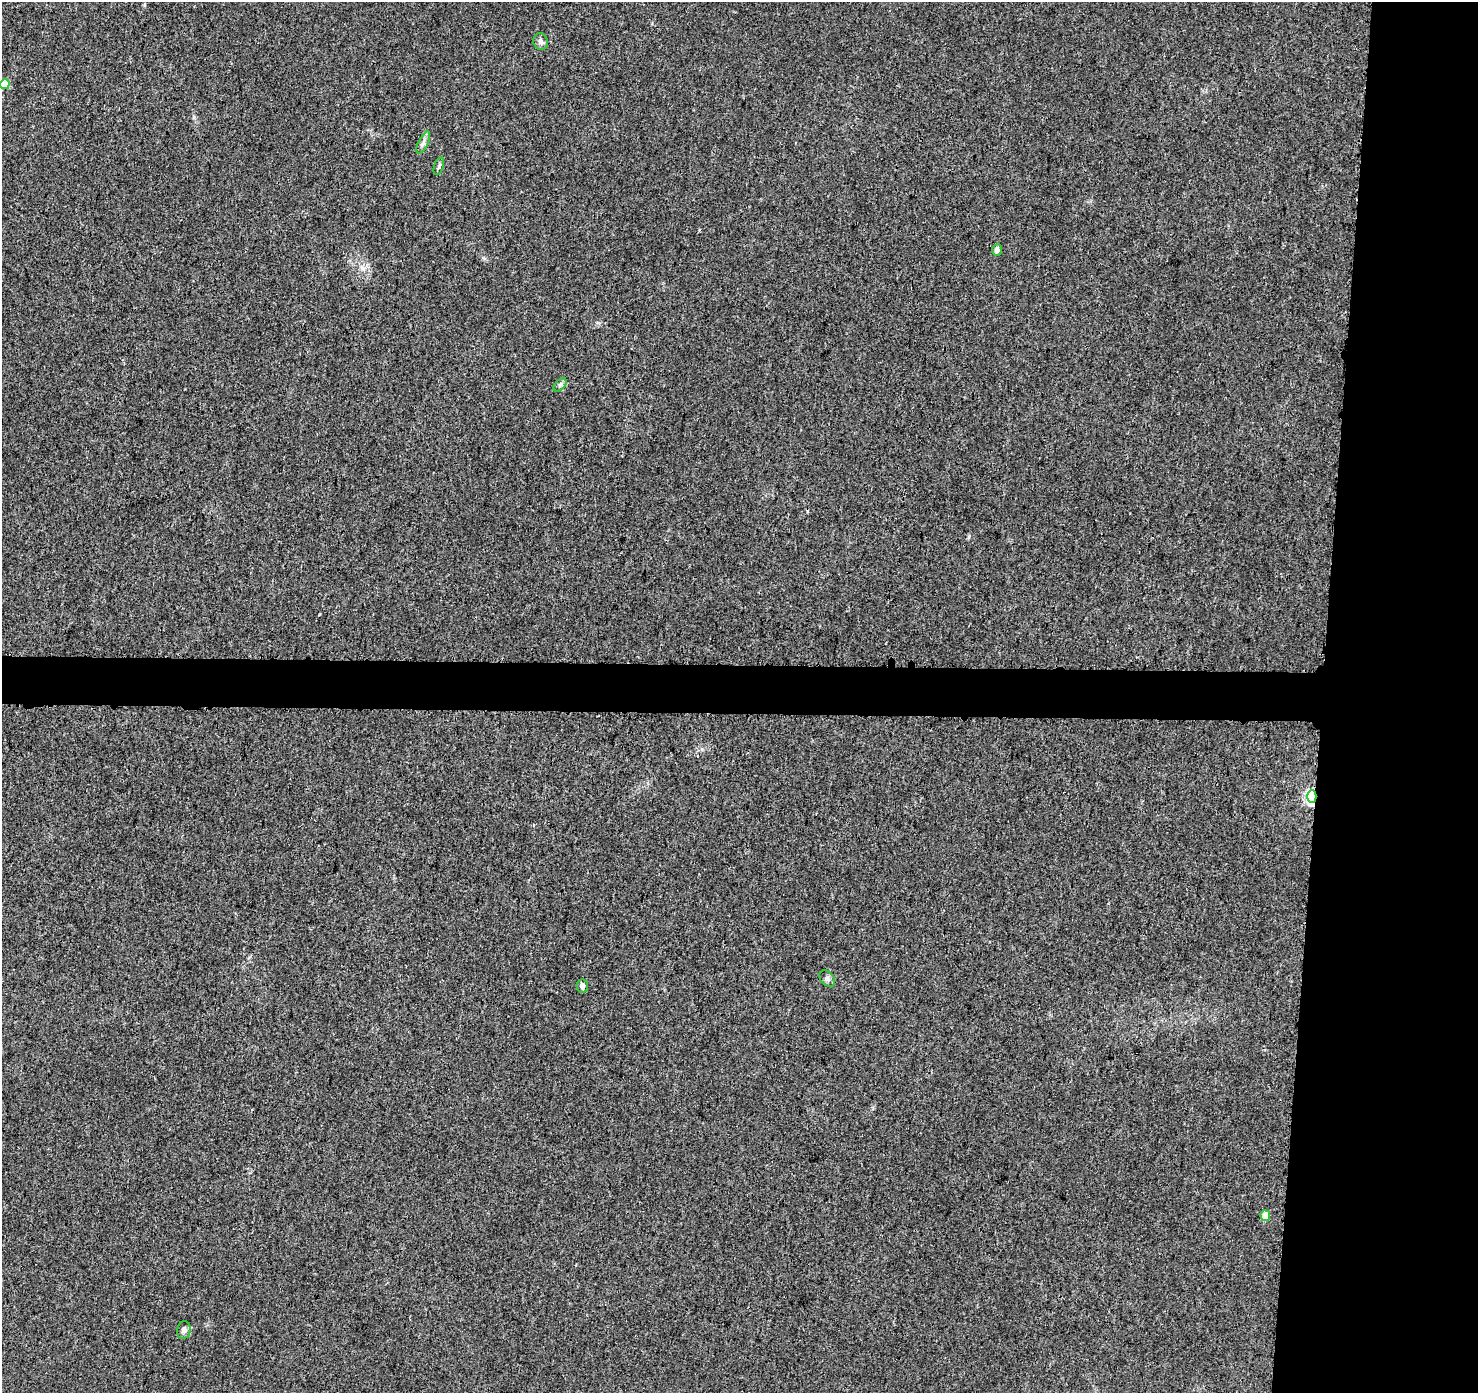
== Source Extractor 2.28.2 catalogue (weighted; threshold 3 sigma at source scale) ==
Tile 6 of 3 x 3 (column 3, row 2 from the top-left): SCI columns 2971-4446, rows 1633-3023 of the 4472 x 4707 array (HDU 1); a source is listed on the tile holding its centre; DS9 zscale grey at full resolution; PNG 1480 x 1395 px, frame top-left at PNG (2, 2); each listed source drawn as its Kron ellipse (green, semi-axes under 4 px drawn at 4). Shown black and unused: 14% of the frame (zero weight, under 3 of 4 exposures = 2% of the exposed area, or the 3 px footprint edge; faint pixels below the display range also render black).
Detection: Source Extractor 2.28.2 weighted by HDU 2 'WHT'; one run over the whole footprint, this tile lists its part. Background 0.00584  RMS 0.0034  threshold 0.0152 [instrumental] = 3 sigma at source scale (4.5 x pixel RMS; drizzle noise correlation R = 1.50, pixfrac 1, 0.0396/0.0396 arcsec/px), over >= 5 px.
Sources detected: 13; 2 cosmic-ray / hot-pixel residue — neither listed nor drawn; the other 11 listed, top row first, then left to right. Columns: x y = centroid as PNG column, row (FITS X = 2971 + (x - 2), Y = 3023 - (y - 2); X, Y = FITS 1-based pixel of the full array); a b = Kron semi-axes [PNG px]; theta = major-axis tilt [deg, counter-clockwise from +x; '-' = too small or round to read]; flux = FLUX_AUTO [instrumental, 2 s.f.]
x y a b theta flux
541 42 9 7 -74 1.4
5 84 5 5 - 7.3
423 142 12 5 63 1.2
439 166 9 4 72 0.73
997 250 5 5 - 1.5
560 385 8 4 44 0.81
1312 797 6 4 88 73
827 979 9 6 -49 1
582 986 6 5 - 1.6
1265 1216 5 5 - 4.1
184 1330 9 6 76 1.5
Overlapping masked pixels (flux is a lower limit): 1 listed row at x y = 1312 797
Isophote crosses this tile's border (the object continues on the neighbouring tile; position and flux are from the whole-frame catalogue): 1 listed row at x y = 5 84